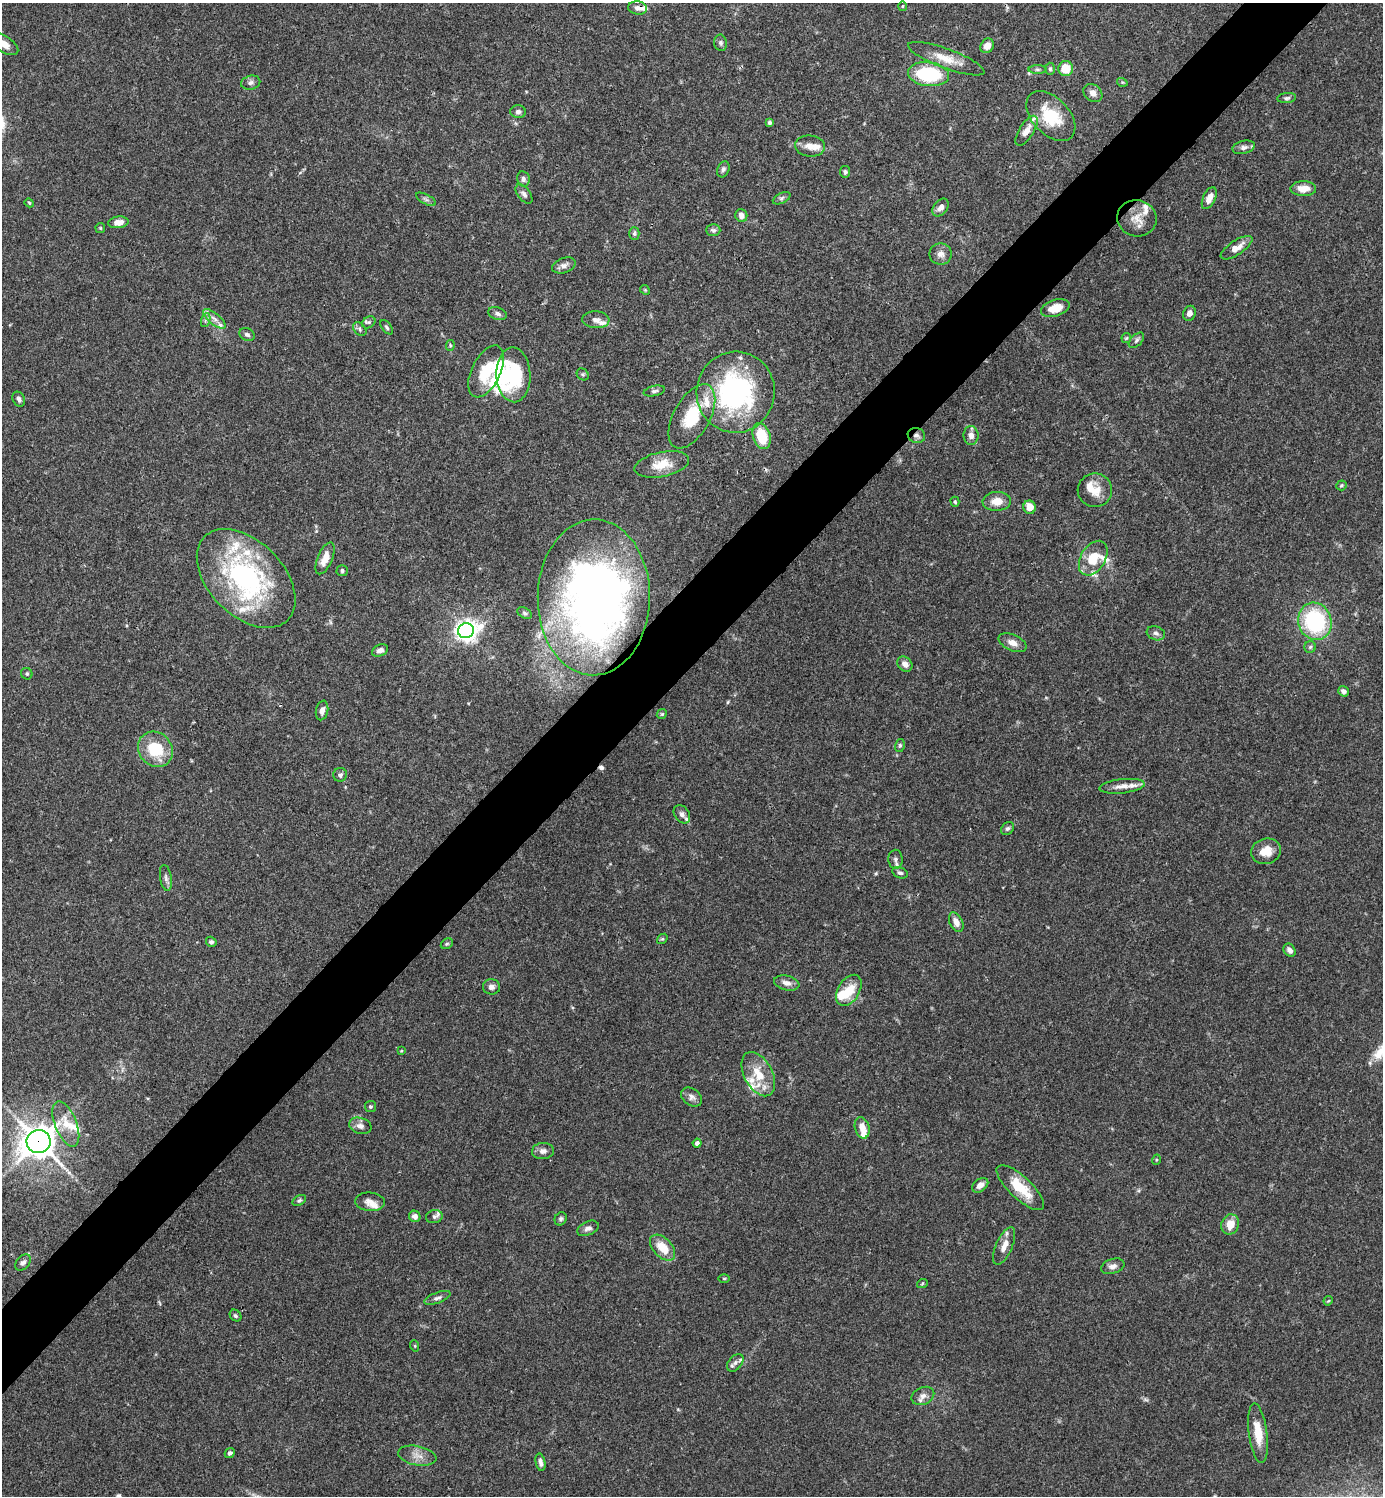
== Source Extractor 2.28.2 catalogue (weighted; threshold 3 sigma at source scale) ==
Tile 10 of 4 x 4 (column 2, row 3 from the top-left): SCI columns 1681-3061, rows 1496-2989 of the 5981 x 5981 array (HDU 1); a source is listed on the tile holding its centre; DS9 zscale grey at full resolution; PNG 1385 x 1498 px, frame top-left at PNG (2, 3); each listed source drawn as its Kron ellipse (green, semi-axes under 4 px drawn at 4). Shown black and unused: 5% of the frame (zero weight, under 3 of 4 exposures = <1% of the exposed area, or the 3 px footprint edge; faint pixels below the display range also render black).
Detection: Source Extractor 2.28.2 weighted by HDU 2 'WHT'; one run over the whole footprint, this tile lists its part. Background 0.0657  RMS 0.0032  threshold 0.0143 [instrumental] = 3 sigma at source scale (4.5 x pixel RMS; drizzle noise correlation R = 1.50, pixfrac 1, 0.05/0.05 arcsec/px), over >= 5 px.
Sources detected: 172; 2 too faint to see at this stretch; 3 inside a brighter object's white glare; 1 cosmic-ray / hot-pixel residue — neither listed nor drawn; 26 inside a brighter listed object's ellipse — not listed separately; the other 140 listed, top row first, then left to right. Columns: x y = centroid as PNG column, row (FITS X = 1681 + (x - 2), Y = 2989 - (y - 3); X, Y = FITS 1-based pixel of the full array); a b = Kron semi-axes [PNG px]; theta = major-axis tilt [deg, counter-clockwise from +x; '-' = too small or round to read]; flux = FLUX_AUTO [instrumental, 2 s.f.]
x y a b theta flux
902 6 5 3 - 0.28
638 8 9 6 -8 1.4
3 43 17 8 -32 4
721 43 8 6 -79 0.85
987 46 8 6 53 2.5
946 59 40 9 -20 6
1050 69 6 5 - 0.57
1066 69 7 7 - 6.5
1037 70 9 4 0 0.72
928 74 21 12 -7 23
1122 82 5 3 - 0.33
251 83 10 7 15 1.1
1093 93 10 8 -41 1.9
1287 98 9 5 6 0.77
518 112 8 6 -2 1.1
1051 116 29 18 -46 13
769 123 4 4 - 0.65
1026 131 17 7 57 3.1
810 146 15 10 -6 3
1244 147 11 6 13 1.4
723 169 8 6 68 0.86
845 172 6 5 - 0.69
523 179 8 6 -79 1.1
1303 189 13 7 -1 3.6
524 194 11 6 -52 1.2
782 198 9 5 27 0.88
1209 198 12 6 65 3
426 199 11 5 -28 0.84
29 203 4 3 - 0.35
941 208 10 6 52 1.8
741 215 6 6 - 1.6
1137 218 20 18 -12 4.7
118 222 10 6 7 2.4
100 228 5 5 - 0.36
713 230 7 6 - 0.84
634 234 6 5 - 0.67
1236 248 18 7 33 3.1
941 254 11 10 - 2
564 265 12 7 18 1.7
645 290 5 4 - 0.33
1055 308 15 8 17 4.6
1189 313 7 6 - 1.6
497 314 9 6 -20 1
214 319 14 5 -40 1.9
206 320 7 4 71 0.77
596 320 14 8 -4 1.9
369 322 7 5 35 0.65
387 327 8 4 -53 0.62
360 329 8 5 -45 0.73
247 334 8 6 -24 0.88
1126 338 5 5 - 0.41
1136 340 9 5 46 0.78
450 346 6 4 81 0.43
486 371 28 14 63 11
583 374 6 5 - 0.52
513 375 27 17 -87 21
654 391 11 5 12 0.88
736 392 40 39 - 56
19 399 8 6 -64 1
692 416 35 18 61 13
916 435 9 7 -18 1.3
971 435 9 7 89 1.9
762 436 13 8 -74 10
662 464 28 12 12 6.6
1341 485 5 5 - 0.49
1095 490 17 17 - 4.8
997 501 14 9 4 3.9
955 502 5 4 - 0.47
1029 507 6 6 - 3.5
325 558 17 7 67 3.8
1093 558 19 12 59 7.6
342 571 5 5 - 0.7
246 578 59 37 -45 61
594 597 78 56 89 200
525 613 8 5 -27 0.67
1315 621 19 16 -73 33
466 631 8 7 - 220
1156 633 9 6 -18 1.1
1012 643 15 8 -24 2.3
1310 647 6 5 - 0.66
380 650 8 5 24 1.3
905 664 8 6 -43 1.7
27 674 6 5 - 0.56
1343 691 5 5 - 1.1
322 710 10 6 78 1.7
662 714 5 4 - 0.39
900 745 6 5 - 0.53
155 749 19 16 -49 14
340 775 7 6 - 0.82
1122 786 23 7 6 2.7
682 814 10 7 -54 1.2
1007 828 7 5 42 0.75
1266 851 15 12 16 4.5
895 859 9 7 -89 1.2
900 873 8 5 -23 0.83
166 878 13 5 -81 1.1
956 922 10 6 -64 2.6
662 939 6 4 41 0.41
211 942 5 5 - 0.76
447 944 6 4 29 0.51
1290 950 7 5 -55 1.5
787 983 13 7 -14 2.1
491 987 8 7 - 1.2
849 990 17 10 59 6.5
401 1051 4 3 - 0.26
758 1074 24 14 -62 7.9
692 1097 11 8 -34 1.6
370 1106 5 5 - 0.57
66 1124 24 11 -68 5.5
360 1126 11 8 -17 1.8
862 1128 11 7 -74 3
39 1141 12 11 - 550
697 1143 4 4 - 0.97
543 1151 11 8 4 1.6
1156 1160 5 3 - 0.31
980 1185 9 6 38 2.4
1020 1188 31 11 -43 9.5
299 1200 7 5 30 0.66
370 1202 15 9 -4 2.5
415 1216 6 5 - 1.5
434 1217 8 6 13 0.93
561 1219 7 6 - 0.74
1230 1224 10 8 68 4.1
588 1228 11 7 23 1.4
1004 1246 20 8 67 3.3
663 1248 15 9 -46 6.4
23 1263 9 6 48 1
1113 1266 12 7 17 1.5
724 1278 5 3 - 0.31
922 1284 5 3 - 0.32
437 1298 14 5 20 1.2
1328 1301 5 3 - 0.31
235 1316 6 5 - 0.6
415 1346 6 3 -72 0.29
735 1363 10 6 50 1.2
923 1396 12 8 25 1.6
1258 1433 30 9 -82 6.6
230 1453 5 4 - 0.91
417 1456 19 9 -11 3.1
540 1462 9 4 -79 1.2
Overlapping masked pixels (flux is a lower limit): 5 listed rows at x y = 638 8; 916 435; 762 436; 594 597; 39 1141
Isophote crosses this tile's border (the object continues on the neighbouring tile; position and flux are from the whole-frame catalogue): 1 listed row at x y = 3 43